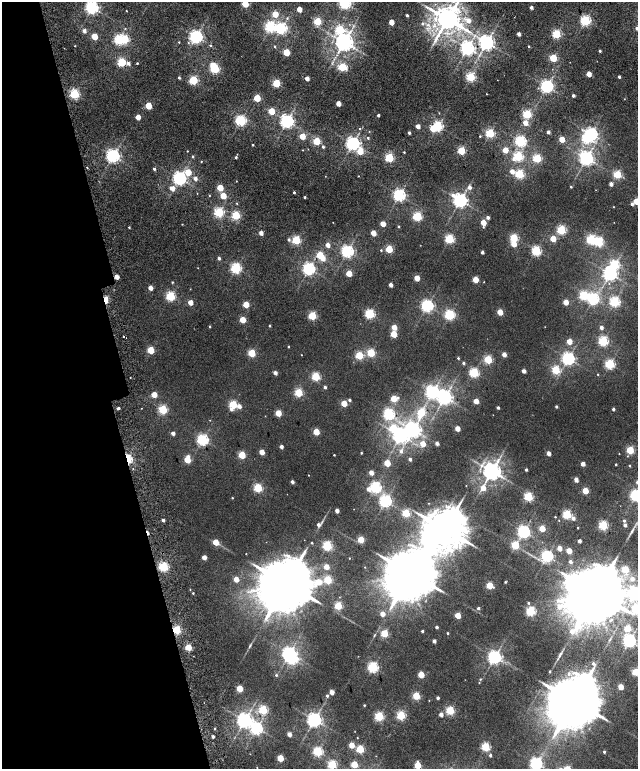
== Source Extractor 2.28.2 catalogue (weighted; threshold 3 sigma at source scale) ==
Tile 5 of 4 x 4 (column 1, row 2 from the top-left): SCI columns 206-1476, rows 3286-4819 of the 5576 x 6577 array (HDU 1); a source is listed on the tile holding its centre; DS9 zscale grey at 2 x 2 block average (1 PNG px = mean of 2 x 2 image px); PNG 640 x 771 px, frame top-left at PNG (2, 2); no overlay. Shown black and unused: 19% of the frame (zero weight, under 2 of 5 exposures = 10% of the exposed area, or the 3 px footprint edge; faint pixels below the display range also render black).
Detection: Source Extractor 2.28.2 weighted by HDU 2 'WHT'; one run over the whole footprint, this tile lists its part. Background 0.0102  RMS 0.0057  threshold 0.0258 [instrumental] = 3 sigma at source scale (4.5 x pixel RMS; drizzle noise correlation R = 1.50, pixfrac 1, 0.0396/0.0396 arcsec/px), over >= 5 px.
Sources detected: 387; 9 inside a brighter object's white glare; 2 cosmic-ray / hot-pixel residue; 1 long thin detection or spike segment (spike, bleed or trail) — not listed; the other 375 listed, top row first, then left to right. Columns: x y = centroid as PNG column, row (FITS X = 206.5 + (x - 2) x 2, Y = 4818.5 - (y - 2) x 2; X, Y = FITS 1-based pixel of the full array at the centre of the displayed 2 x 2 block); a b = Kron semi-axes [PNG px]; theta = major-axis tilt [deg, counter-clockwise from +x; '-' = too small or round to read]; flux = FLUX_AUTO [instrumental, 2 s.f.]
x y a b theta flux
345 3 4 3 - 270
245 4 3 3 - 55
92 7 4 4 - 320
531 7 2 2 - 4.9
299 9 3 2 - 20
126 11 2 2 - 0.7
275 14 3 3 - 33
407 15 2 2 - 2.8
287 18 3 2 - 1.2
447 19 6 6 - 2000
585 20 3 3 - 180
317 21 3 3 - 73
468 21 3 3 - 8.9
391 22 3 3 - 20
422 23 3 3 - 2.4
270 27 4 3 - 200
281 28 4 3 - 230
637 28 2 2 - 4.7
340 30 4 3 - 85
84 31 3 3 - 6.8
519 34 2 2 - 7.2
556 34 3 3 - 110
94 36 3 3 - 35
196 37 4 4 - 360
119 39 3 3 - 150
179 42 2 2 - 0.76
188 42 3 2 - 1
344 42 4 4 - 880
486 42 4 4 - 520
210 45 3 3 - 1.4
75 46 2 2 - 0.58
275 46 2 2 - 1.2
529 46 2 2 - 1.6
467 48 4 4 - 400
600 51 2 2 - 2.5
286 52 3 3 - 53
553 58 3 3 - 69
122 62 3 3 - 99
128 63 3 3 - 4.2
137 63 2 2 - 1.1
213 65 3 2 - 14
342 67 4 3 - 80
214 68 3 3 - 140
589 74 3 2 - 20
471 77 3 3 - 110
619 77 2 2 - 3.7
179 78 2 2 - 2.1
307 78 2 2 - 11
193 80 3 3 - 110
276 83 3 3 - 80
547 86 4 3 - 360
74 94 3 3 - 150
486 94 2 2 - 0.49
573 96 2 2 - 3.9
257 98 3 3 - 50
624 99 2 2 - 0.49
338 103 3 2 - 16
148 106 3 3 - 39
271 111 3 3 - 40
439 113 2 2 - 0.57
527 114 3 3 - 120
378 115 2 2 - 3.2
138 117 3 3 - 20
241 120 3 3 - 200
287 121 4 4 - 410
525 123 3 2 - 15
418 126 2 2 - 12
437 126 3 3 - 170
433 128 3 3 - 25
359 129 2 2 - 2.4
548 132 2 2 - 5.7
409 133 2 2 - 3.3
490 133 3 3 - 120
591 134 4 3 - 280
302 136 3 3 - 28
480 136 2 2 - 1
368 138 3 3 - 1.4
562 139 3 3 - 31
316 141 3 3 - 75
520 141 3 3 - 190
353 143 4 4 - 390
252 145 2 2 - 0.96
323 147 2 2 - 2.5
303 150 2 2 - 0.49
461 150 3 3 - 84
505 150 3 3 - 26
187 151 2 2 - 0.69
360 151 3 3 - 35
404 152 2 2 - 0.86
113 156 4 4 - 370
192 156 3 2 - 1.6
518 156 4 3 - 140
236 157 2 2 - 1.9
389 157 3 3 - 110
537 158 3 3 - 110
586 158 4 4 - 470
201 161 2 2 - 0.64
87 168 2 2 - 1.1
154 169 2 2 - 2.5
512 171 3 3 - 11
188 172 3 3 - 33
519 174 3 3 - 120
617 174 3 3 - 90
358 176 2 2 - 0.58
179 178 4 4 - 360
195 178 3 2 - 6.9
236 181 2 2 - 0.54
611 184 2 2 - 8.2
470 187 3 3 - 5.1
571 187 2 2 - 1.1
172 188 3 3 - 13
220 188 3 3 - 39
294 192 2 2 - 1.9
197 193 2 2 - 0.42
209 195 2 2 - 0.65
399 195 4 3 - 300
223 196 3 3 - 33
304 197 2 2 - 2.1
460 200 5 4 - 460
636 201 3 3 - 40
237 203 2 2 - 0.71
632 204 3 3 - 3.1
219 212 3 3 - 150
236 215 3 3 - 95
417 216 3 3 - 120
488 217 3 2 - 5.1
333 222 2 2 - 0.37
483 222 3 3 - 29
182 224 2 2 - 0.56
383 224 3 3 - 23
399 226 2 2 - 1.1
129 227 3 2 - 1.1
483 227 3 2 - 0.86
561 230 3 3 - 120
261 233 3 2 - 11
373 233 3 3 - 25
514 238 3 3 - 89
289 239 3 3 - 2.6
449 239 3 3 - 130
553 239 3 3 - 27
591 239 3 3 - 140
296 240 3 3 - 100
514 244 3 3 - 27
327 245 3 2 - 13
389 249 3 3 - 62
381 250 3 2 - 1
347 251 4 4 - 310
536 251 3 3 - 140
482 252 2 2 - 5.5
320 255 3 3 - 48
219 258 3 2 - 3.5
323 258 3 3 - 10
198 268 2 2 - 0.36
236 268 3 3 - 190
309 269 4 4 - 310
349 273 3 3 - 34
610 274 4 4 - 440
417 278 3 3 - 29
475 279 3 3 - 37
172 282 3 2 - 1
484 282 2 2 - 0.45
390 285 2 2 - 9
150 288 3 2 - 12
584 295 3 3 - 110
170 296 3 3 - 130
593 299 4 4 - 230
105 300 3 2 - 52
190 302 3 3 - 17
566 302 3 3 - 24
614 302 3 3 - 170
246 304 3 3 - 40
427 306 4 4 - 290
500 312 3 3 - 33
370 314 3 3 - 150
450 315 4 3 - 170
312 316 3 3 - 86
242 320 3 3 - 36
210 326 3 2 - 1.2
269 326 2 2 - 1.4
394 327 3 3 - 19
545 327 2 2 - 0.3
601 327 2 2 - 7
394 334 3 3 - 47
123 337 2 2 - 2.1
126 338 2 2 - 0.43
569 341 3 3 - 22
603 341 3 3 - 160
288 347 2 2 - 0.93
150 350 3 3 - 58
251 353 3 3 - 72
371 353 3 3 - 83
504 354 3 2 - 13
301 355 2 2 - 0.45
359 355 3 3 - 84
458 358 2 2 - 1.5
568 358 4 4 - 320
488 359 3 3 - 89
463 363 3 2 - 2.9
610 364 3 3 - 150
556 370 3 3 - 88
524 371 2 2 - 9
474 372 3 3 - 140
275 373 3 2 - 8.7
598 374 2 2 - 0.72
316 376 3 3 - 97
325 387 3 2 - 2.8
432 392 4 4 - 360
298 393 3 3 - 85
154 395 3 3 - 26
444 397 4 4 - 510
394 399 4 3 - 40
349 400 2 2 - 3
476 401 3 3 - 20
344 403 3 3 - 37
233 404 3 3 - 90
239 406 3 3 - 7.7
556 406 2 2 - 2.7
118 408 2 2 - 20
141 408 2 2 - 0.44
498 408 2 2 - 3.4
163 409 3 3 - 110
231 409 3 3 - 4.7
613 409 2 2 - 3.9
421 412 3 3 - 65
278 413 3 3 - 38
389 414 4 3 - 220
419 417 8 5 -86 6.8
210 420 2 2 - 0.42
457 429 3 3 - 20
413 430 5 4 - 530
316 432 3 3 - 42
173 433 2 2 - 7.1
202 440 4 3 - 230
437 443 2 2 - 6.7
423 444 3 3 - 24
281 447 2 2 - 7.9
630 450 3 3 - 70
401 451 5 3 - 3.4
262 452 3 3 - 21
361 453 2 2 - 1.4
548 453 2 2 - 13
619 454 2 2 - 0.54
242 455 3 3 - 64
334 455 2 2 - 0.86
188 456 3 3 - 4.3
128 459 5 2 - 69
410 459 2 2 - 4.2
187 460 3 3 - 34
387 463 3 3 - 40
583 464 2 2 - 13
616 464 2 2 - 1.7
629 466 2 2 - 1.2
526 470 2 2 - 3.1
492 471 5 4 - 900
371 473 3 2 - 13
308 475 2 2 - 0.49
576 480 3 2 - 12
292 482 2 2 - 5.9
466 486 2 2 - 0.43
375 487 4 3 - 210
258 488 3 3 - 110
483 488 3 3 - 18
368 489 4 3 - 7.1
585 491 3 3 - 39
636 495 4 3 - 230
528 496 3 3 - 120
232 498 3 2 - 0.84
385 501 4 4 - 280
428 503 2 2 - 0.62
337 510 3 2 - 9.2
406 513 3 3 - 78
567 514 3 3 - 120
555 517 2 2 - 0.95
573 518 3 2 - 5.9
163 520 2 2 - 4.2
559 520 2 2 - 0.61
624 521 3 3 - 2
319 524 6 3 38 4.9
603 525 3 3 - 130
625 525 2 2 - 6.1
542 528 3 3 - 39
578 528 2 2 - 0.79
445 529 12 10 41 5400
523 531 4 4 - 330
361 539 3 3 - 52
579 541 2 2 - 7.6
216 542 3 3 - 33
312 543 2 2 - 1.1
327 545 4 3 - 140
515 545 3 3 - 76
559 548 3 2 - 16
569 551 3 3 - 27
246 554 2 2 - 0.46
547 556 3 3 - 280
204 557 3 2 - 14
349 558 2 2 - 0.5
570 562 2 2 - 5.2
163 566 3 3 - 140
326 567 3 3 - 18
365 567 2 2 - 0.42
625 569 3 3 - 71
410 573 13 11 66 9800
236 579 3 3 - 19
632 579 3 3 - 8.2
328 580 3 3 - 79
505 582 2 2 - 1.3
286 583 14 13 - 13000
489 585 3 3 - 50
190 589 2 2 - 0.54
193 593 2 2 - 1.1
596 593 16 13 74 18000
635 594 5 4 - 420
528 603 3 3 - 1.5
338 606 3 3 - 76
478 608 2 2 - 3.4
636 609 6 4 13 170
531 611 3 3 - 140
382 614 3 3 - 15
458 615 3 3 - 34
436 627 2 2 - 3.8
628 628 3 3 - 48
176 630 3 3 - 93
422 631 2 2 - 2.2
384 633 3 3 - 64
447 633 2 2 - 1.4
374 635 5 2 - 1.1
434 641 2 2 - 6.7
629 641 4 4 - 360
250 645 7 2 53 1.6
188 647 3 3 - 42
289 653 4 4 - 380
560 655 8 3 64 2.7
494 657 4 4 - 410
593 663 3 3 - 3
373 667 3 3 - 200
549 671 2 2 - 1.1
635 672 3 3 - 59
569 674 4 3 - 2.8
276 675 3 3 - 1.3
421 675 3 3 - 39
480 679 3 3 - 1.1
479 683 2 2 - 0.56
621 687 3 3 - 23
240 688 3 3 - 43
332 692 3 3 - 14
327 696 3 3 - 2.5
416 696 3 3 - 63
438 698 2 2 - 3.7
574 701 12 11 - 11000
364 705 2 2 - 1.1
263 710 3 3 - 100
450 710 3 3 - 100
441 714 2 2 - 8.8
401 715 3 3 - 100
379 716 3 3 - 120
244 720 4 4 - 540
314 720 4 4 - 450
256 728 4 4 - 250
215 729 2 2 - 0.95
289 734 3 2 - 12
213 736 2 2 - 4.2
357 738 2 2 - 0.64
352 745 3 3 - 27
485 747 3 3 - 110
360 749 3 3 - 74
317 751 3 3 - 140
604 752 2 2 - 1.9
490 755 2 2 - 3.3
376 756 2 2 - 0.29
280 758 3 3 - 46
536 763 4 4 - 300
332 764 3 3 - 110
354 764 3 3 - 47
418 765 3 3 - 52
257 767 2 2 - 0.47
Overlapping masked pixels (flux is a lower limit): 3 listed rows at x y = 105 300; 128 459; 176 630
Isophote crosses this tile's border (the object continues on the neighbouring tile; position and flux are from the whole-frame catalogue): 13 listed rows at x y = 345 3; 245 4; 92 7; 447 19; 637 28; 636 201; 636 495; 596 593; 635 594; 636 609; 635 672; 536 763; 418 765